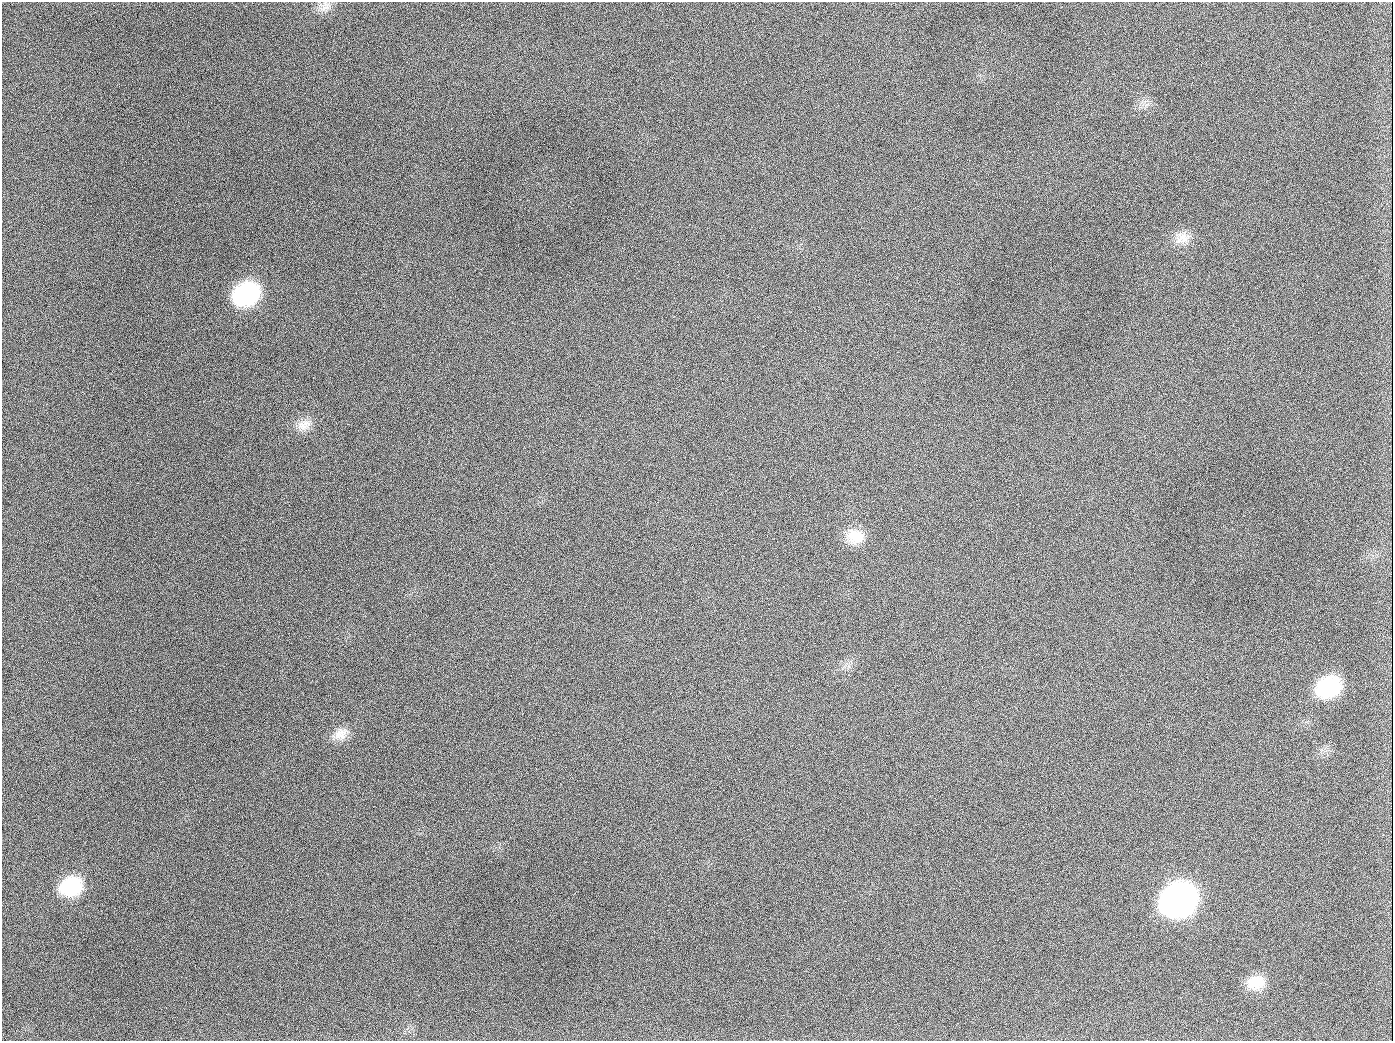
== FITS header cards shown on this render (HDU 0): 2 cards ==
NAXIS1  =                 1391
NAXIS2  =                 1039

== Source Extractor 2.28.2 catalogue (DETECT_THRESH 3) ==
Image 1391 x 1039 px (HDU 0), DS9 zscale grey, 1 PNG px = 1 image px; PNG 1395 x 1043 px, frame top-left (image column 1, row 1039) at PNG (2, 2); no overlay
Background 2010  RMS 82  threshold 245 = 3 sigma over >= 5 px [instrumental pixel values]
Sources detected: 13; all 13 listed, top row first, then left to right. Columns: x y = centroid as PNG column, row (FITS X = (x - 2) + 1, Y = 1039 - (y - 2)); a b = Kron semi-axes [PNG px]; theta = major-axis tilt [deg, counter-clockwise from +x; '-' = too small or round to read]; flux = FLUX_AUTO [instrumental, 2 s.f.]
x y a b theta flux
326 6 16 11 28 4.6e+04
189 126 3 2 - 6.6e+03
1183 238 21 16 10 8.3e+04
246 294 24 19 28 6.6e+05
654 407 2 2 - 3.0e+03
304 425 21 13 18 7.3e+04
855 537 22 18 -10 1.2e+05
1329 687 23 17 24 4.2e+05
341 734 21 15 22 7.4e+04
71 886 24 19 21 3.2e+05
1178 900 25 20 27 3.0e+06
1256 982 22 16 18 1.3e+05
944 1026 3 2 - 4.0e+03